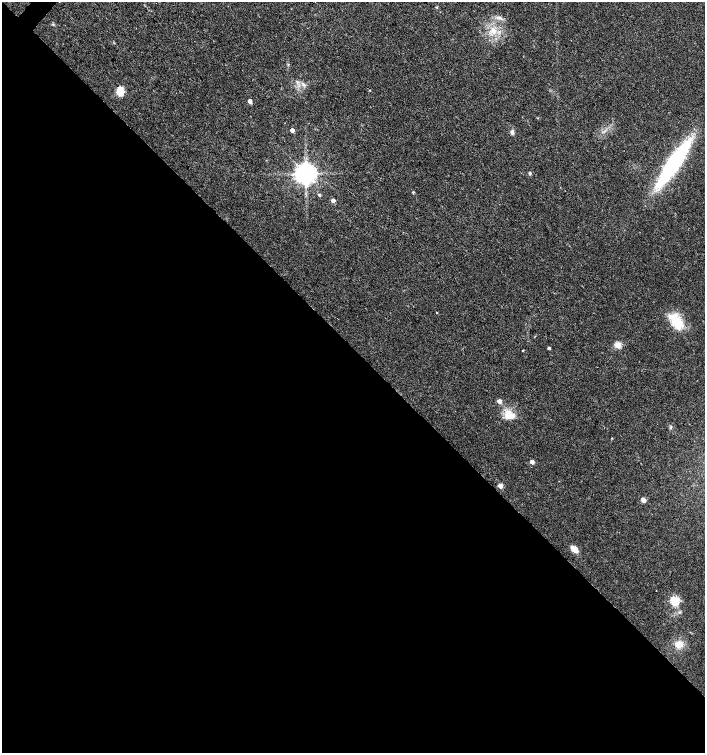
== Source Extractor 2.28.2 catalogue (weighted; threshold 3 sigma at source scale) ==
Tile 14 of 4 x 4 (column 2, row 4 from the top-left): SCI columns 1639-3044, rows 1-1502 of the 6023 x 6017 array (HDU 1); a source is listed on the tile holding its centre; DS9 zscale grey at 2 x 2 block average (1 PNG px = mean of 2 x 2 image px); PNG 707 x 755 px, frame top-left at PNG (2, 2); no overlay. Shown black and unused: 54% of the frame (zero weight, under 3 of 4 exposures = <1% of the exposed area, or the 3 px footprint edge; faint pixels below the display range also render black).
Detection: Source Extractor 2.28.2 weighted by HDU 2 'WHT'; one run over the whole footprint, this tile lists its part. Background 0.0228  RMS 0.0029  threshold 0.0129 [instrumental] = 3 sigma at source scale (4.5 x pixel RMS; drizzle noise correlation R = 1.50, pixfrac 1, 0.0396/0.0396 arcsec/px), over >= 5 px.
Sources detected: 27; all 27 listed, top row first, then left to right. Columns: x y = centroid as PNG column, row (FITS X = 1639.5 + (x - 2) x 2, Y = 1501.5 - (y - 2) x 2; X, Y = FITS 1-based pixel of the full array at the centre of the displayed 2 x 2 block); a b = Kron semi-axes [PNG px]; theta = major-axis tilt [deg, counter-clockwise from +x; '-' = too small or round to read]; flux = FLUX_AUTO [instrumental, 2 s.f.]
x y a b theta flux
499 17 7 4 -7 2.1
493 31 9 7 -52 5.8
303 85 5 4 - 1.7
369 90 3 2 - 0.29
120 91 7 6 - 9.4
250 101 3 3 - 6.2
292 130 3 2 - 4.8
512 132 5 4 - 1.9
674 163 47 11 56 97
306 173 5 5 - 640
530 173 4 3 - 0.94
413 192 4 3 - 0.61
319 195 3 3 - 0.87
333 200 3 3 - 4
437 313 3 2 - 0.37
677 322 20 12 -45 18
618 345 3 3 - 24
549 348 2 2 - 1.7
522 350 2 2 - 0.54
499 401 3 3 - 5.5
509 415 15 11 -21 8.8
532 462 3 3 - 5.7
500 486 3 3 - 8.1
643 500 6 5 - 2.2
574 549 10 6 -38 4.5
675 601 4 3 - 57
679 644 7 6 - 6.9